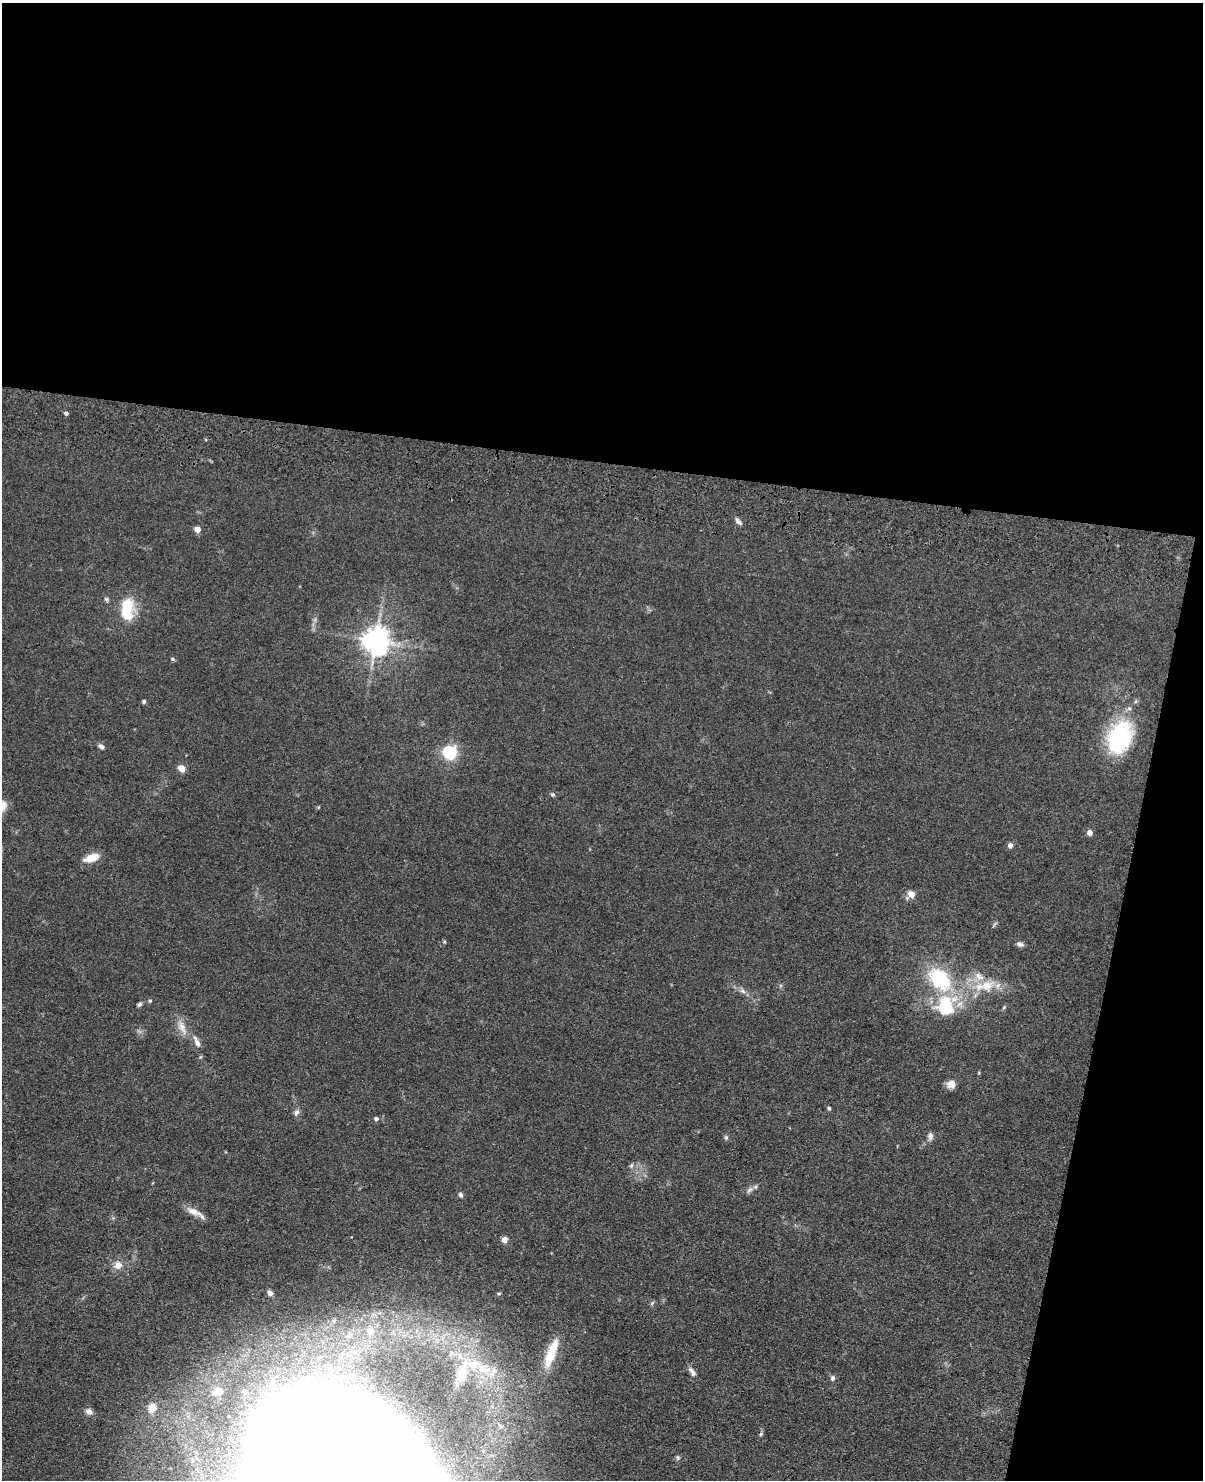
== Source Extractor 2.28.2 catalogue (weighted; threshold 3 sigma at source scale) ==
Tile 4 of 4 x 3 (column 4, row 1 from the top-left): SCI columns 3631-4831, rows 3304-4781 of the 4860 x 5015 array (HDU 1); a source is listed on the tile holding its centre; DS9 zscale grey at full resolution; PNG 1205 x 1482 px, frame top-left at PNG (2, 3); no overlay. Shown black and unused: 37% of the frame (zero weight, under 3 of 4 exposures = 6% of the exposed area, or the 3 px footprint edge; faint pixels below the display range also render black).
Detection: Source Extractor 2.28.2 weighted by HDU 2 'WHT'; one run over the whole footprint, this tile lists its part. Background 0.0673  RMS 0.0078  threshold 0.0353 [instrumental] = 3 sigma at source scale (4.5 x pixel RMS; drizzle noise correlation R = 1.50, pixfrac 1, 0.05/0.05 arcsec/px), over >= 5 px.
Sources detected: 57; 1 too faint to see at this stretch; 1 inside a brighter object's white glare — not listed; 3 inside a brighter listed object's ellipse — not listed separately; the other 52 listed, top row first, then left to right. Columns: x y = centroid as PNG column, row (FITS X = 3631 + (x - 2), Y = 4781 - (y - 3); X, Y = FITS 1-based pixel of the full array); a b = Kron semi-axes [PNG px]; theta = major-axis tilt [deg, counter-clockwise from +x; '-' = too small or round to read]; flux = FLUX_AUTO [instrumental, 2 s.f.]
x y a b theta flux
66 413 4 4 - 2
738 521 12 5 -45 2.4
197 529 5 4 - 8.6
106 599 7 4 -60 1.4
127 609 28 14 88 26
376 640 8 8 - 950
173 659 5 4 - 1.1
144 701 5 5 - 1.3
1120 737 40 27 67 67
101 746 8 5 -32 2.2
450 753 6 6 - 180
181 768 8 7 - 5.5
553 795 6 5 - 1.3
2 806 15 10 72 7.4
1090 833 5 5 - 5.5
1010 845 5 4 - 3.8
92 858 17 7 19 11
911 894 5 5 - 11
1020 944 9 6 -20 2.5
939 979 32 21 -45 52
986 985 23 15 10 19
743 991 9 5 -26 2.5
150 1001 5 4 - 0.92
139 1004 7 4 45 1.4
945 1005 18 13 85 57
1004 1007 5 4 - 0.98
182 1027 21 9 -68 8.1
197 1042 18 6 -64 4.4
951 1084 10 10 - 5.5
829 1108 4 4 - 1.1
296 1112 9 6 51 2.4
376 1119 5 4 - 2.3
930 1136 10 7 -87 2.9
726 1138 6 5 - 1.3
631 1166 7 5 87 1.7
749 1190 10 5 36 2.5
460 1195 6 5 - 1.7
193 1211 20 9 -26 7
505 1240 4 4 - 8.6
118 1265 12 11 - 6.1
270 1293 5 5 - 2.5
370 1331 6 5 - 7.9
550 1356 32 13 66 21
471 1364 29 12 -5 21
692 1372 14 6 -57 3.4
461 1375 22 13 70 16
833 1378 7 6 - 1.9
152 1408 5 5 - 23
89 1411 8 7 - 3.8
761 1434 6 5 - 1.4
677 1457 6 4 -70 1.1
332 1461 161 104 -28 3400
Overlapping masked pixels (flux is a lower limit): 1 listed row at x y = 332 1461
Isophote crosses this tile's border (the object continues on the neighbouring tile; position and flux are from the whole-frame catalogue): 2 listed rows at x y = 2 806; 332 1461